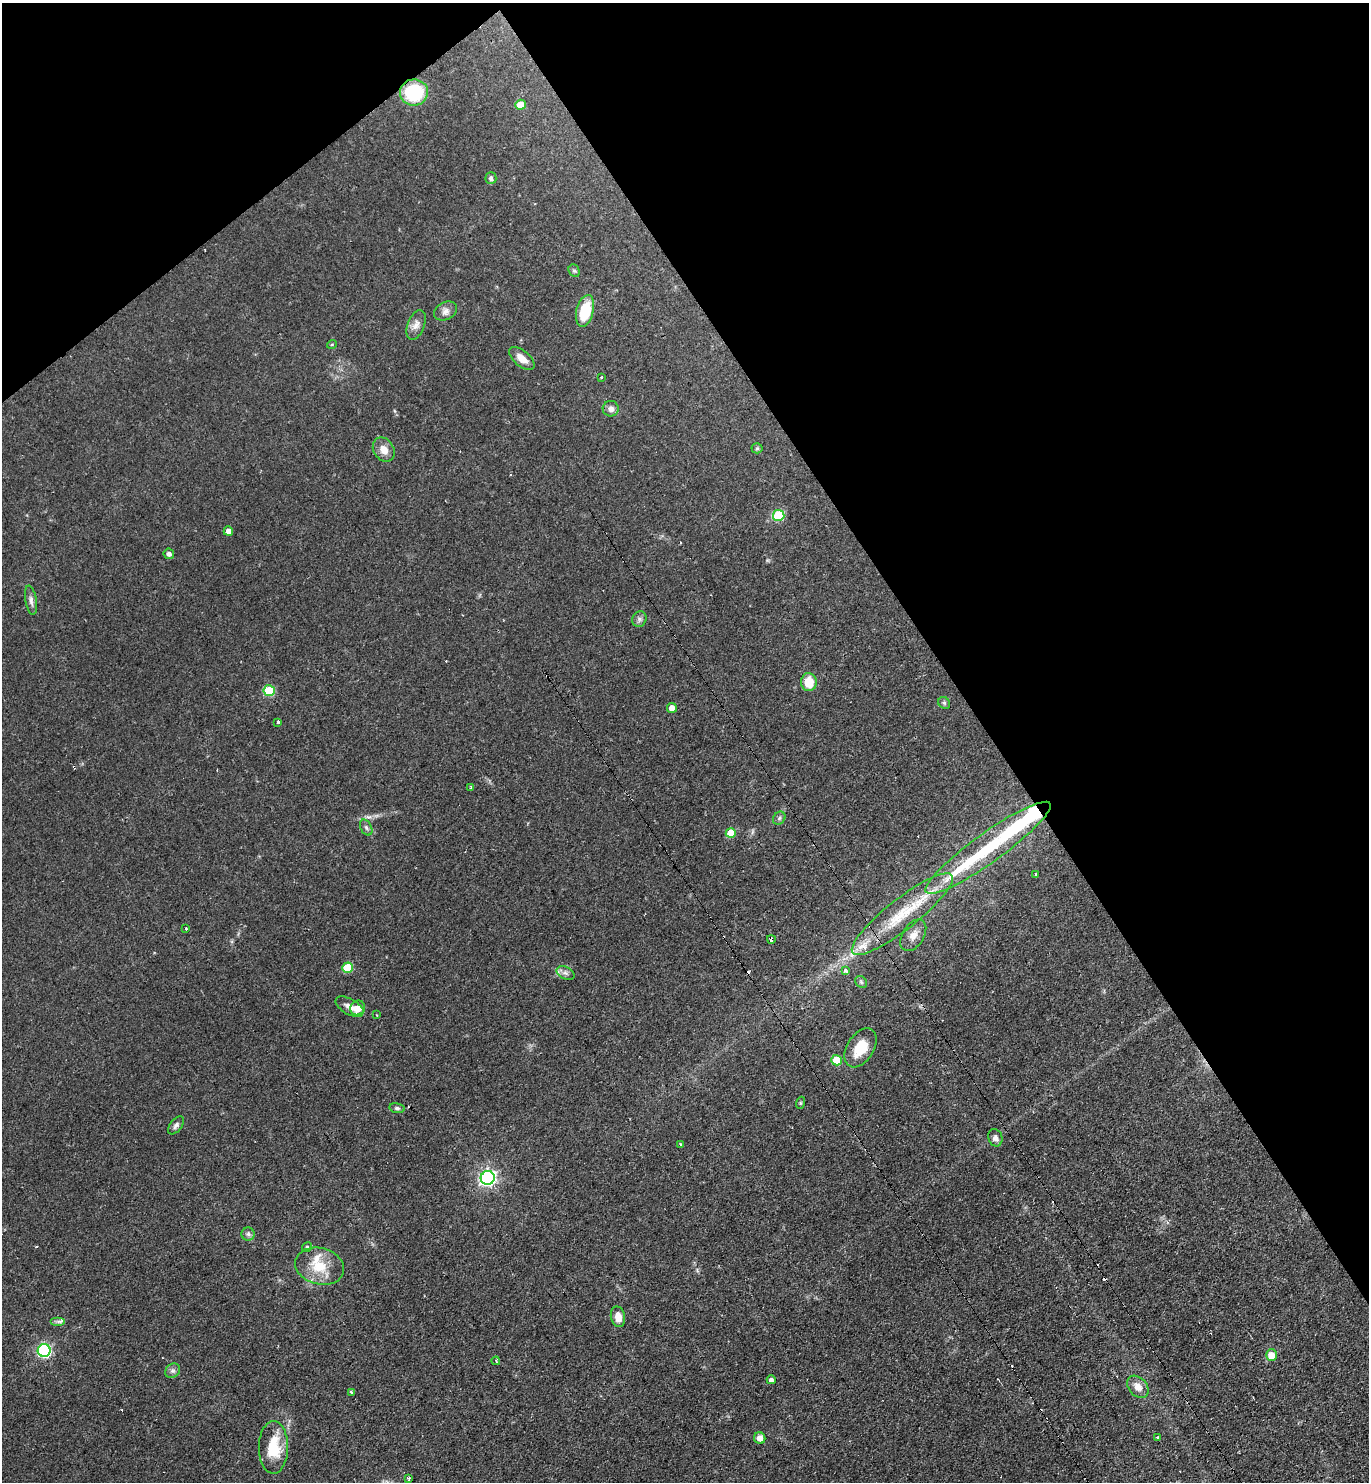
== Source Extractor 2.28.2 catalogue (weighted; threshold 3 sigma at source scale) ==
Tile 3 of 4 x 4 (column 3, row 1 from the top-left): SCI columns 2886-4252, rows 4442-5921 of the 5913 x 5921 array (HDU 1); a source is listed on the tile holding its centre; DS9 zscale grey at full resolution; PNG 1371 x 1484 px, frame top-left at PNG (2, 3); each listed source drawn as its Kron ellipse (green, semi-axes under 4 px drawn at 4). Shown black and unused: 33% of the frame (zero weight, under 2 of 3 exposures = <1% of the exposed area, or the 3 px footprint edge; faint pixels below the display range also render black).
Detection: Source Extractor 2.28.2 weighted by HDU 2 'WHT'; one run over the whole footprint, this tile lists its part. Background 0.0706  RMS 0.0059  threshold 0.0267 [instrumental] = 3 sigma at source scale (4.5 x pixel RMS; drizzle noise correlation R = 1.50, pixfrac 1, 0.05/0.05 arcsec/px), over >= 5 px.
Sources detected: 75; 1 inside a brighter object's white glare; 6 cosmic-ray / hot-pixel residue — neither listed nor drawn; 4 inside a brighter listed object's ellipse — not listed separately; the other 64 listed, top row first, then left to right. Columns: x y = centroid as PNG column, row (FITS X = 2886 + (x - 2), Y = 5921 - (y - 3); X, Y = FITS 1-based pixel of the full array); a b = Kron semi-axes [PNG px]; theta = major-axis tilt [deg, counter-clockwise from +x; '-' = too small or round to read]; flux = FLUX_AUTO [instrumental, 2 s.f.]
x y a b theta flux
414 92 14 13 - 37
521 105 5 5 - 7.7
491 178 6 5 - 1.9
574 271 6 5 - 1.1
445 311 12 9 26 3.1
585 311 16 8 76 21
416 325 16 8 68 4
332 344 5 3 - 0.56
522 358 15 8 -40 5.4
601 377 3 2 - 0.46
611 409 8 7 - 2.8
757 448 5 5 - 0.84
384 450 13 10 -57 5.7
779 515 6 5 - 30
228 531 5 4 - 2.9
169 554 5 5 - 2.2
31 600 14 6 -80 2.5
639 619 8 7 - 1.7
809 682 9 8 - 13
269 691 5 5 - 28
944 703 6 5 - 1.1
672 708 5 5 - 4.3
278 722 3 3 - 3.1
471 788 3 3 - 0.87
779 818 7 5 48 1.4
366 827 8 5 -63 1.5
731 833 5 5 - 11
988 848 76 15 36 52
1036 874 3 2 - 0.78
902 914 63 15 38 31
185 929 3 3 - 3.7
913 935 17 10 58 5.2
771 939 4 3 - 4.9
348 968 5 5 - 21
845 971 4 3 - 4.6
565 973 9 6 -26 2
861 982 6 5 - 1.1
350 1007 15 7 -29 4.3
358 1008 8 7 - 7.1
377 1015 3 3 - 0.42
861 1048 21 13 58 15
836 1060 5 5 - 16
800 1103 6 4 71 0.7
397 1108 8 5 -10 1.2
176 1125 10 6 52 2
995 1138 9 7 -71 2.5
681 1144 3 2 - 0.71
488 1178 7 7 - 180
248 1234 6 6 - 1.5
307 1247 5 4 - 1.1
320 1266 25 18 -14 16
618 1317 10 7 -77 5.4
58 1321 7 4 0 1.5
44 1351 6 6 - 91
1271 1355 6 5 - 8.9
496 1361 4 3 - 0.66
173 1371 8 6 42 1.8
771 1380 4 4 - 2.1
1138 1387 12 9 -46 5.7
351 1392 3 3 - 4
1157 1437 3 3 - 0.73
760 1438 6 5 - 4.8
273 1447 26 14 89 20
409 1479 4 3 - 1.2
Overlapping masked pixels (flux is a lower limit): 3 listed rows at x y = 414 92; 902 914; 771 939